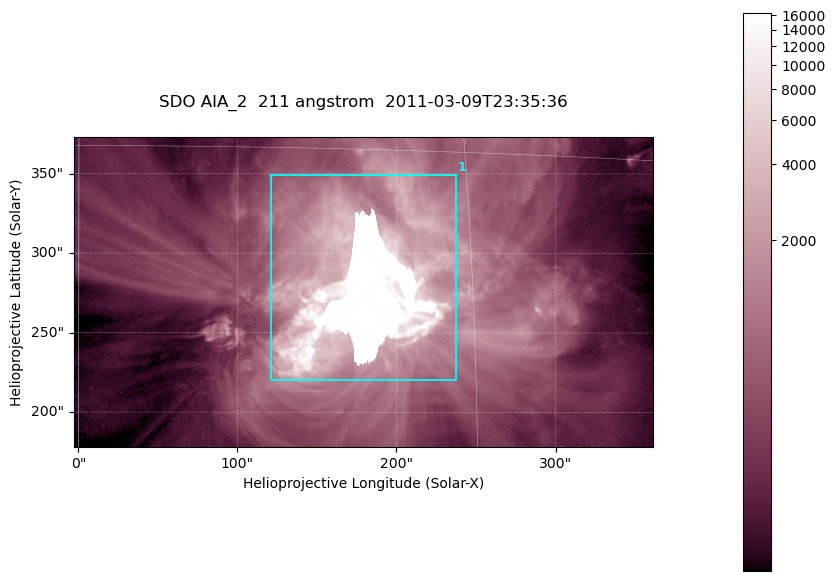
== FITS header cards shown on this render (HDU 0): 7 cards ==
TELESCOP= 'SDO     '           /
INSTRUME= 'AIA_2   '           /
WAVELNTH=                  211 /
WAVEUNIT= 'angstrom'           /
DATE-OBS= '2011-03-09T23:35:36.62' /
CTYPE1  = 'HPLN-TAN'           /
CTYPE2  = 'HPLT-TAN'           /

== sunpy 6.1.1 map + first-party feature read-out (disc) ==
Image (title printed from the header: SDO AIA_2  211 angstrom  2011-03-09T23:35:36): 606 x 324 px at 0.601 arcsec/px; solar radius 967 arcsec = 1609 px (partial field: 2.4% of the solar disc is inside the frame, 100% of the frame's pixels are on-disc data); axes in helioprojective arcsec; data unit not stated in the header (colour bar unlabelled)
Pointing: header CRPIX1/2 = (2040.79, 2040.71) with CRVAL1/2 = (0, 0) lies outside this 606 x 324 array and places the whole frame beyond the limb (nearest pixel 1.39 R_sun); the SolarSoft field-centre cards XCEN/YCEN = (179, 275.7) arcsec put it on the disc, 1862 arcsec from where CRPIX/CRVAL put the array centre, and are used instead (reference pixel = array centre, CRVAL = XCEN/YCEN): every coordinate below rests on XCEN/YCEN
Orientation: roll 0.0565 deg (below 1 deg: not rotated)
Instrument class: DISC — disc imager (sunpy class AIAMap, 211 A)
Bright regions (active regions / flare kernels): reference = the on-disc median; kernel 5 px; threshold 5 sigma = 2105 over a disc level ~494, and >= 1.15x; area >= 196 px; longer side >= 4 px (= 2.4 arcsec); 1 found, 1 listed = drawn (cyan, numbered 1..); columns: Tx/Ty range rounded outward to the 2 arcsec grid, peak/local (2 s.f.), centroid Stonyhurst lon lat
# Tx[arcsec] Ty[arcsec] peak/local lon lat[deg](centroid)
1 120..238 220..350 33 +11 +9